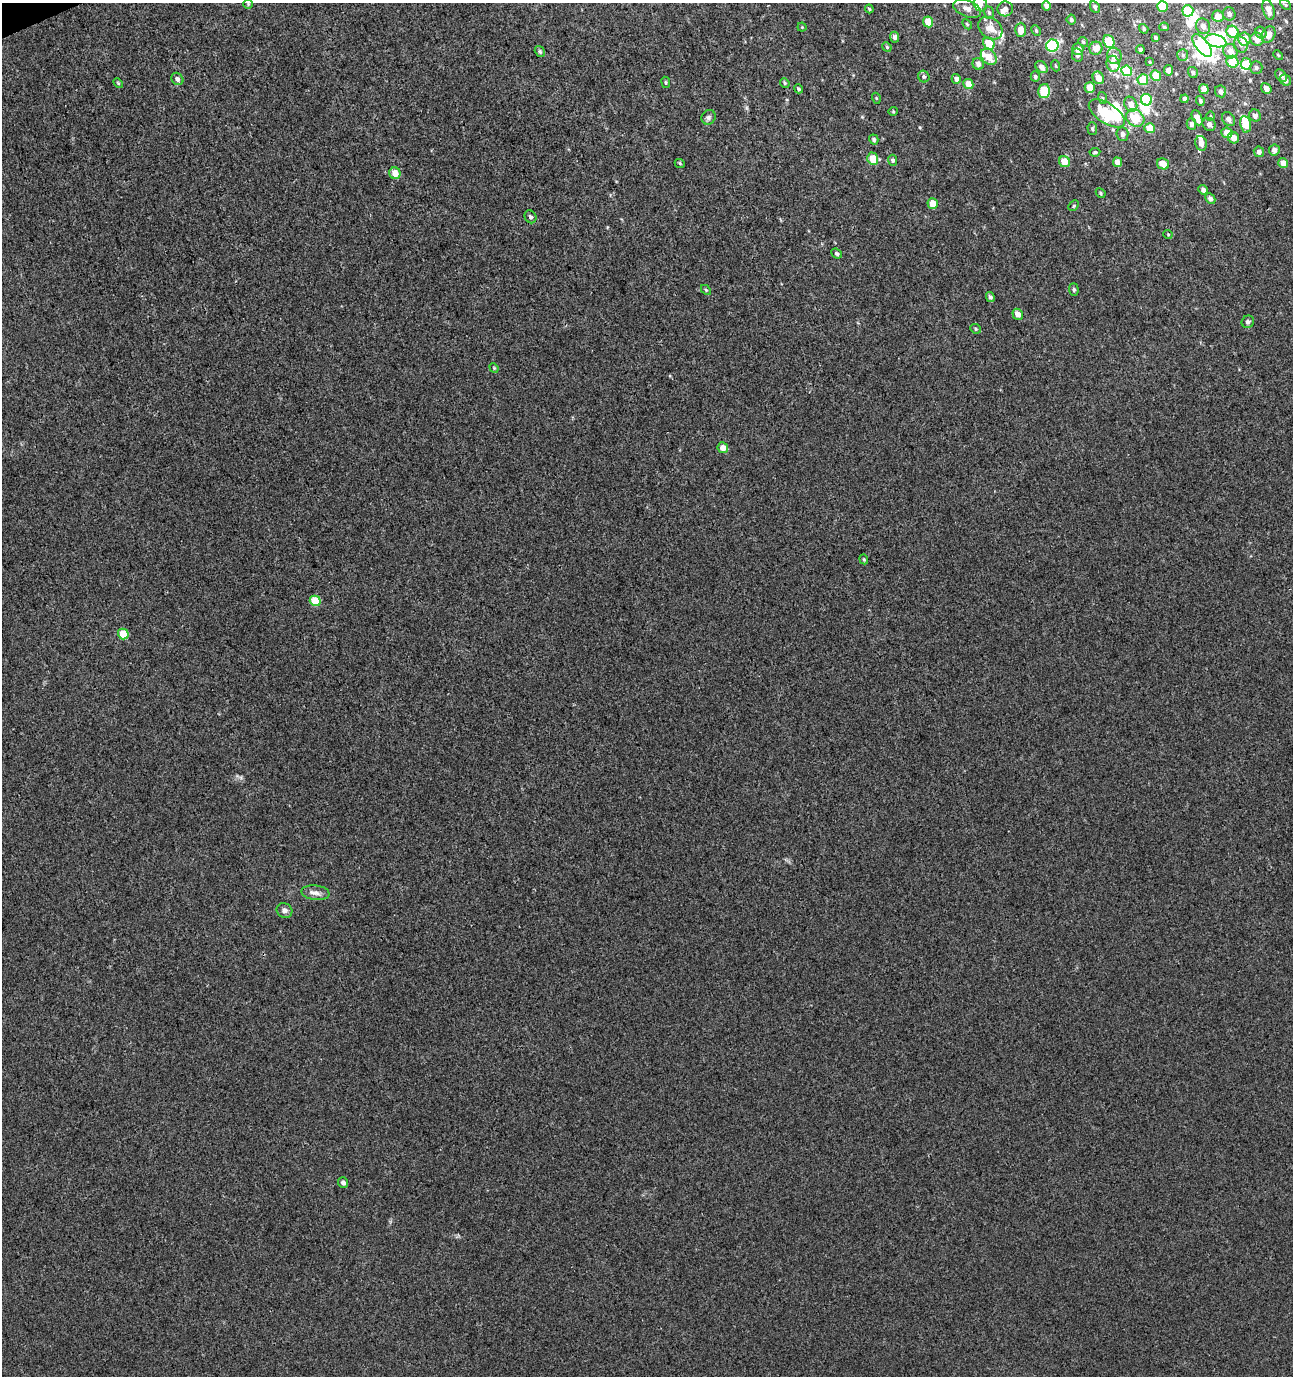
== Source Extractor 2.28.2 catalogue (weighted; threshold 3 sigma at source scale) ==
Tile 11 of 4 x 4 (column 3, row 3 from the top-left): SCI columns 2733-4023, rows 1421-2794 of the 5412 x 5593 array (HDU 1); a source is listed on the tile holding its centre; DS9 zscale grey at full resolution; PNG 1295 x 1378 px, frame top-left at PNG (2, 3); each listed source drawn as its Kron ellipse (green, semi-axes under 4 px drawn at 4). Shown black and unused: <1% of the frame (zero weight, under 3 of 4 exposures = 4% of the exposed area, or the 3 px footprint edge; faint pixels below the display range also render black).
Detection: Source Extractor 2.28.2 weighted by HDU 2 'WHT'; one run over the whole footprint, this tile lists its part. Background 0.00131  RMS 0.0027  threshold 0.0123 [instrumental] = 3 sigma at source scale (4.5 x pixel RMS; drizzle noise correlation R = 1.50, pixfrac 1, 0.0396/0.0396 arcsec/px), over >= 5 px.
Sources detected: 154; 9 inside a brighter object's white glare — neither listed nor drawn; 9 inside a brighter listed object's ellipse — not listed separately; the other 136 listed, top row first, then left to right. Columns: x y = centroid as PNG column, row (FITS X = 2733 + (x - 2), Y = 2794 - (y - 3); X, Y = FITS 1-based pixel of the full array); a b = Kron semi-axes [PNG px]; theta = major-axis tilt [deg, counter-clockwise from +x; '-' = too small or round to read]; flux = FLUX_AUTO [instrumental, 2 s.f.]
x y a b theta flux
248 4 5 4 - 0.33
980 4 8 6 -70 1.7
1285 5 6 4 -45 0.4
1046 6 5 4 - 1.2
1095 7 6 4 -64 0.69
1162 7 5 5 - 5.2
869 9 4 3 - 0.32
967 9 14 8 -21 2.1
1005 9 8 7 - 1.4
1269 10 10 5 -74 1.9
1188 11 5 5 - 14
989 13 6 4 -72 0.47
1229 14 7 6 - 0.83
1218 16 6 5 - 3.3
1071 20 5 4 - 0.54
928 22 5 5 - 3.9
967 24 6 3 -46 0.31
1203 26 8 7 - 1.5
802 27 4 4 - 0.28
1164 27 5 4 - 0.46
990 28 13 10 -39 3.2
1144 29 5 4 - 0.46
1021 30 7 5 88 2.7
1036 31 5 4 - 0.39
1232 32 6 5 - 9
1261 33 6 5 - 1.1
1268 35 9 6 61 2.2
895 37 5 4 - 0.9
1155 37 4 3 - 0.41
1244 39 6 6 - 4.8
1257 39 7 6 - 2.6
1109 41 7 5 -68 13
1216 41 11 6 -13 29
1083 42 5 4 - 0.4
989 43 6 5 - 6.2
1241 45 8 7 - 1.3
1052 46 6 6 - 33
1202 46 13 6 -52 42
887 47 5 4 - 0.35
1096 48 6 6 - 2.8
1078 49 6 5 - 2.3
1140 49 4 4 - 0.45
1230 51 7 7 - 2.6
540 52 6 4 -57 0.46
1077 55 6 5 - 0.74
1183 55 6 5 - 0.55
1278 55 6 3 -45 0.33
1114 56 8 7 - 1.7
989 57 9 6 -48 3.6
1150 62 4 3 - 0.28
1233 62 6 5 - 6.8
978 64 6 5 - 1.2
1113 64 8 6 -79 3.2
1246 64 6 5 - 5.6
1056 66 5 3 - 0.24
1041 67 7 5 -45 1.2
1256 68 6 6 - 0.7
1168 70 5 4 - 1.5
1127 71 5 5 - 14
1193 72 6 5 - 0.5
1035 76 5 4 - 0.51
1156 76 5 5 - 5.6
1281 76 7 5 -50 0.98
924 77 6 5 - 0.55
1098 78 6 5 - 2.4
177 79 6 5 - 1
956 79 5 4 - 1
1143 80 5 5 - 7.2
1285 80 6 5 - 1.2
666 82 5 3 - 0.32
118 83 6 3 -45 0.31
785 83 5 4 - 0.38
968 84 5 5 - 3.6
1090 87 5 5 - 3.9
1266 88 6 4 -50 1.6
799 89 5 4 - 0.46
1204 89 5 4 - 2.4
1044 91 7 5 75 10
1220 91 6 5 - 0.98
876 98 5 3 - 0.28
1103 98 6 4 -70 0.35
1184 99 4 4 - 0.8
1146 100 6 5 - 16
1200 101 5 4 - 0.59
1131 104 8 6 -62 1.9
893 111 4 4 - 0.3
1107 113 20 10 -33 16
1255 115 6 5 - 1.6
1211 116 5 3 - 0.28
709 117 7 6 - 0.77
1135 118 10 8 -37 5.7
1197 118 8 4 -66 2.1
1228 119 7 6 - 1.1
1191 124 6 4 -75 0.81
1209 124 7 6 - 1.2
1246 124 8 5 -79 5.7
1149 128 5 5 - 4.8
1092 129 6 5 - 0.5
1227 133 5 5 - 2.7
1122 134 7 6 - 1
1233 138 6 5 - 2.2
874 139 5 4 - 0.59
1201 143 7 6 - 1.7
1274 150 5 5 - 1.2
1095 152 5 3 - 0.41
1259 152 5 5 - 1
873 159 6 5 - 5.6
893 160 5 4 - 0.61
1064 162 6 5 - 4.6
1118 162 5 4 - 2.1
1283 163 5 5 - 2.4
680 164 5 3 - 0.27
1163 164 6 5 - 3.5
395 173 6 5 - 2.7
1203 190 5 4 - 0.85
1101 193 5 4 - 0.39
1210 198 5 4 - 1.1
933 204 5 5 - 5
1074 206 6 4 45 0.36
530 217 7 5 -57 0.64
1168 234 5 3 - 0.24
837 253 5 4 - 0.54
1074 289 6 5 - 0.44
706 290 6 3 -45 0.35
990 297 5 4 - 0.58
1018 314 6 5 - 2
1248 322 6 6 - 0.79
975 329 5 4 - 0.39
494 368 5 4 - 0.31
723 448 5 5 - 2.1
864 559 5 4 - 0.36
315 601 5 5 - 7.2
123 634 5 5 - 5.2
316 893 14 7 -7 1.5
284 910 8 7 - 1.2
343 1183 5 5 - 0.95
Isophote crosses this tile's border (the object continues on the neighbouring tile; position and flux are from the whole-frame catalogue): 2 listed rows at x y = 980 4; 967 9